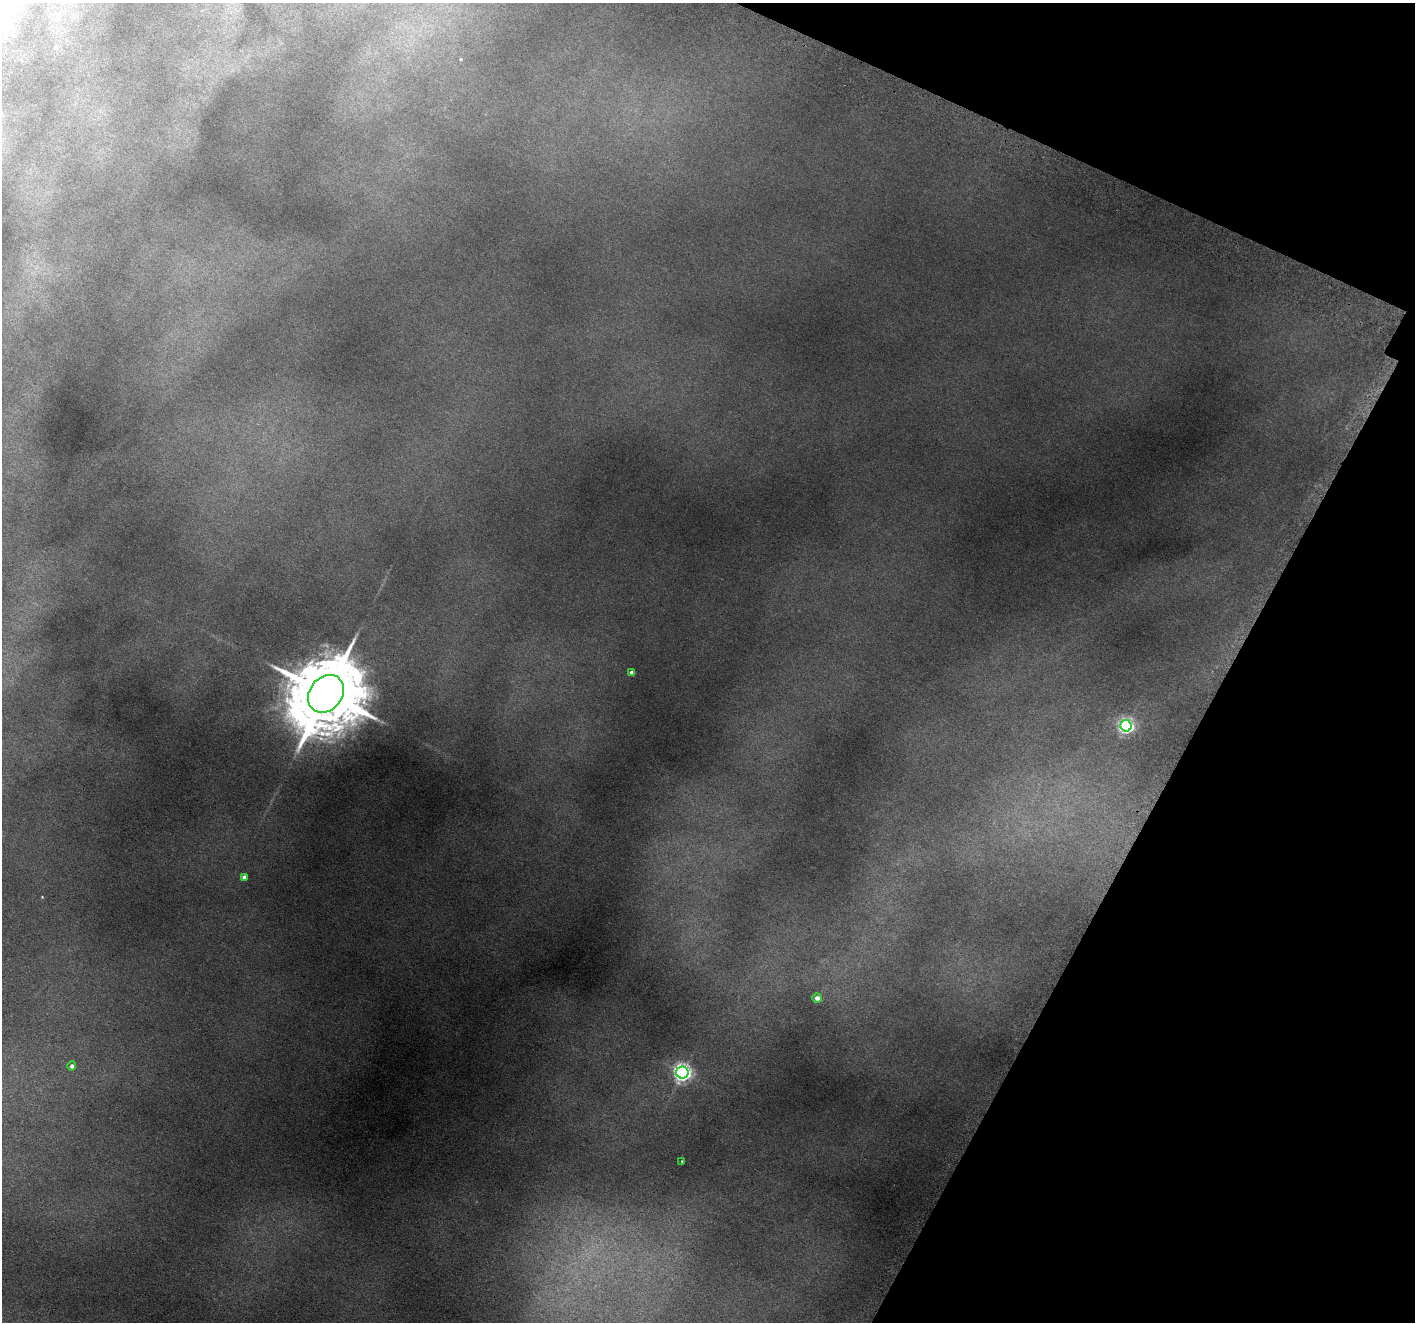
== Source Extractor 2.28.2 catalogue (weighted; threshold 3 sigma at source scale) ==
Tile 8 of 4 x 4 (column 4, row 2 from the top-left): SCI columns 4289-5701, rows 2826-4145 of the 5748 x 5788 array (HDU 1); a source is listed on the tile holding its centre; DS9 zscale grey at full resolution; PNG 1417 x 1324 px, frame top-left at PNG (2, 3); each listed source drawn as its Kron ellipse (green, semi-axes under 4 px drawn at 4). Shown black and unused: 20% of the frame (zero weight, under 5 of 9 exposures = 3% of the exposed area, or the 3 px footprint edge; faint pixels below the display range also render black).
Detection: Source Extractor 2.28.2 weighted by HDU 2 'WHT'; one run over the whole footprint, this tile lists its part. Background 0.047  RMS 0.0046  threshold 0.0189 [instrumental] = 3 sigma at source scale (4.09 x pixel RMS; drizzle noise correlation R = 1.36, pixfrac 0.8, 0.05/0.05 arcsec/px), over >= 5 px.
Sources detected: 8; all 8 listed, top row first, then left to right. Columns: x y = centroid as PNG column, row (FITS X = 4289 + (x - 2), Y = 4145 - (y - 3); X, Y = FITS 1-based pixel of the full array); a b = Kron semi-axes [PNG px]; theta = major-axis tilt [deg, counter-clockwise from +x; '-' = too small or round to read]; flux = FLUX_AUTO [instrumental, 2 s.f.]
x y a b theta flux
632 673 4 4 - 1.9
326 694 20 16 51 3800
1126 726 6 5 - 73
244 877 4 4 - 1.5
817 998 5 4 - 1.6
72 1066 4 4 - 0.84
682 1073 6 6 - 130
682 1161 2 2 - 0.24